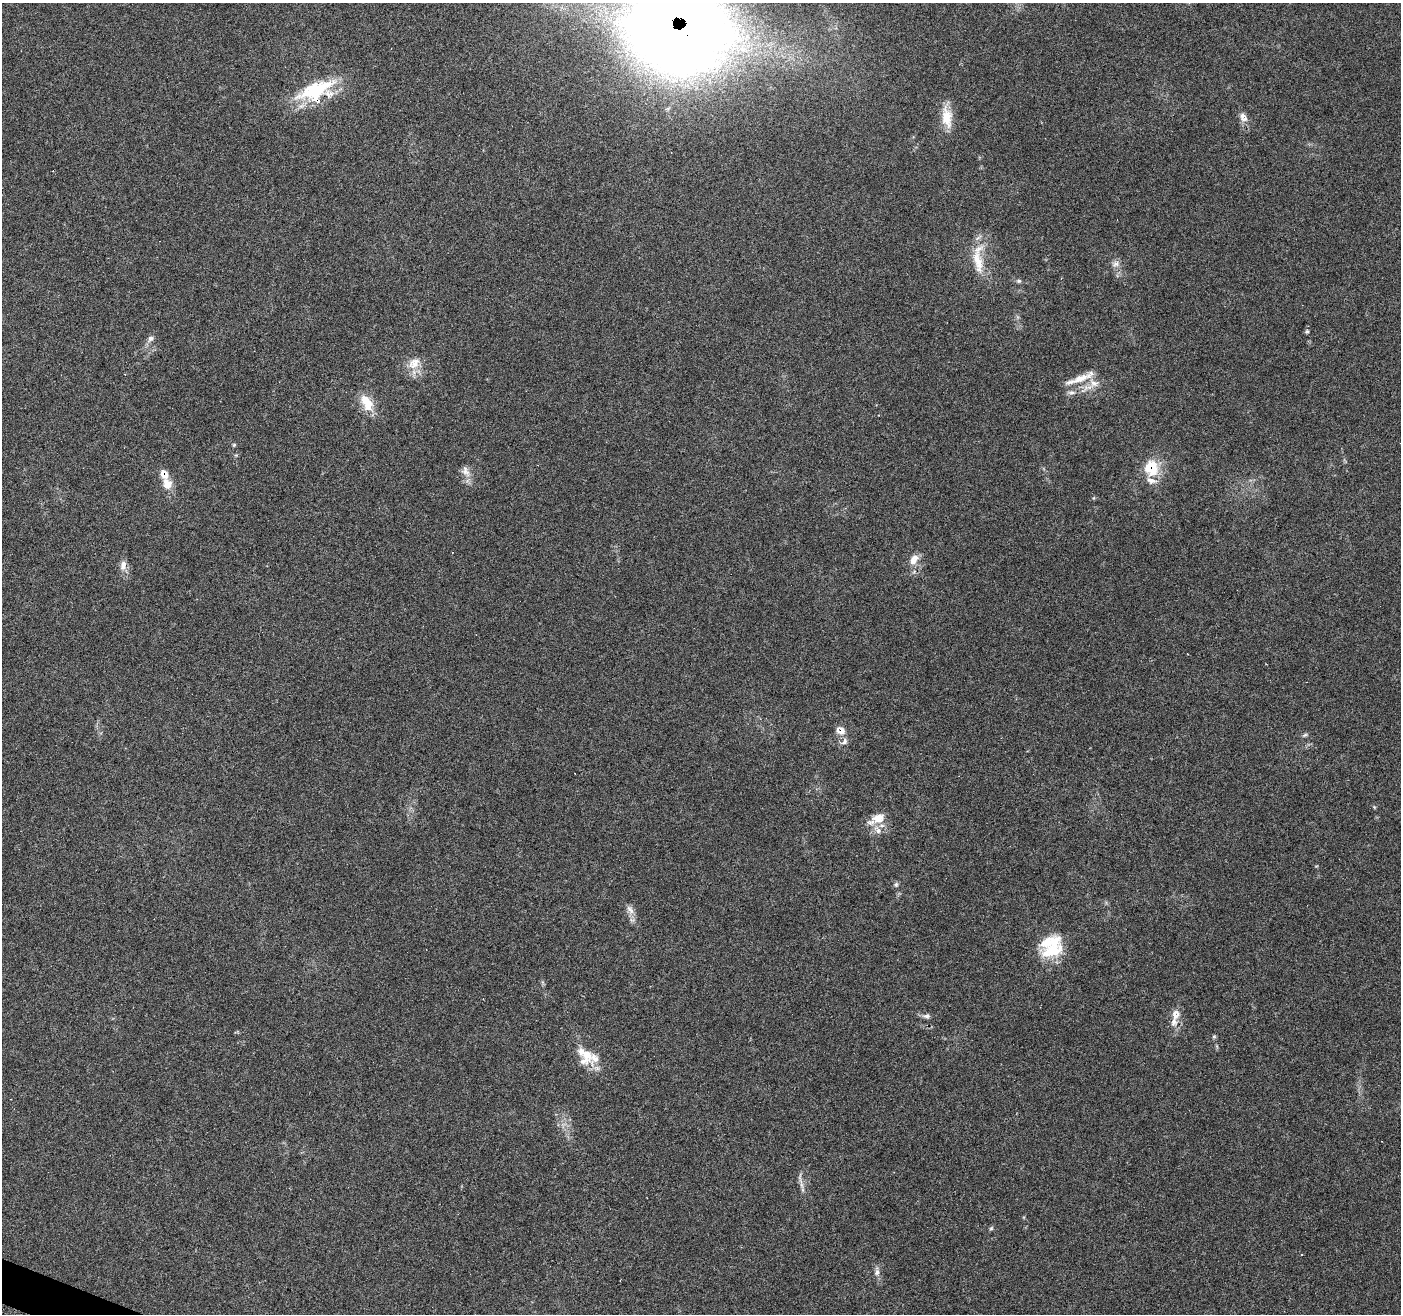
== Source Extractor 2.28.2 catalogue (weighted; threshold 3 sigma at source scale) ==
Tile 7 of 4 x 4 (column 3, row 2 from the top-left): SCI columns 2800-4198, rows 2840-4151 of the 5607 x 5733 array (HDU 1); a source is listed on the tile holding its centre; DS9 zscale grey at full resolution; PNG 1403 x 1316 px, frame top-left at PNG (2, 3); no overlay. Shown black and unused: <1% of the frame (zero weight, under 4 of 7 exposures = <1% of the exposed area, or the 3 px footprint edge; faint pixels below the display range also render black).
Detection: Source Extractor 2.28.2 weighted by HDU 2 'WHT'; one run over the whole footprint, this tile lists its part. Background 0.0591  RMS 0.0033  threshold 0.0133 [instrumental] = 3 sigma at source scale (4.09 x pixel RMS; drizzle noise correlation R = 1.36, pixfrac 0.8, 0.0396/0.0396 arcsec/px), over >= 5 px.
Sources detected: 48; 3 cosmic-ray / hot-pixel residue — not listed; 8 inside a brighter listed object's ellipse — not listed separately; the other 37 listed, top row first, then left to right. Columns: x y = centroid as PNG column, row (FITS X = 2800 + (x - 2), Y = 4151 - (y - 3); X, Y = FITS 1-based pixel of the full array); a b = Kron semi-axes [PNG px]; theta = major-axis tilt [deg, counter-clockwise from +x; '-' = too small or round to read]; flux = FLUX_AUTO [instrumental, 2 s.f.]
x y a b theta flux
679 30 87 69 -5 530
316 89 48 16 23 19
947 117 29 13 -82 6.1
1243 117 13 9 -59 2
53 171 2 2 - 0.21
978 262 38 13 -77 7.9
1116 264 12 7 25 1.4
1019 281 7 5 1 0.59
1307 331 6 5 - 0.52
150 339 11 7 42 1.2
414 363 19 14 38 4.4
1080 378 42 7 21 4.4
1094 383 16 11 -27 3.5
1071 393 11 5 0 1.1
367 402 24 13 -62 5.9
234 445 5 4 - 0.41
1151 467 8 7 - 18
465 471 17 10 -62 2.4
1152 480 12 7 -9 2.2
167 484 12 10 -68 3.9
914 559 16 10 57 2.8
123 565 14 8 80 2.1
840 730 12 9 -25 2.6
1305 735 8 5 35 0.54
844 741 10 6 60 1.4
878 818 18 13 10 4.8
896 885 8 5 76 0.63
630 909 14 8 -55 1.8
1053 950 33 16 10 10
1176 1014 14 10 80 2.8
926 1016 10 6 8 1.1
1214 1036 5 5 - 0.42
587 1055 30 16 74 6.2
800 1178 21 4 -83 1.4
991 1228 6 5 - 0.46
1302 1254 3 2 - 0.23
877 1272 9 7 80 1.3
Overlapping masked pixels (flux is a lower limit): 4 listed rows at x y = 679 30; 316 89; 1151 467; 840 730
Isophote crosses this tile's border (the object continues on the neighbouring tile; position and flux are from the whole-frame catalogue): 1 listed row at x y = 679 30